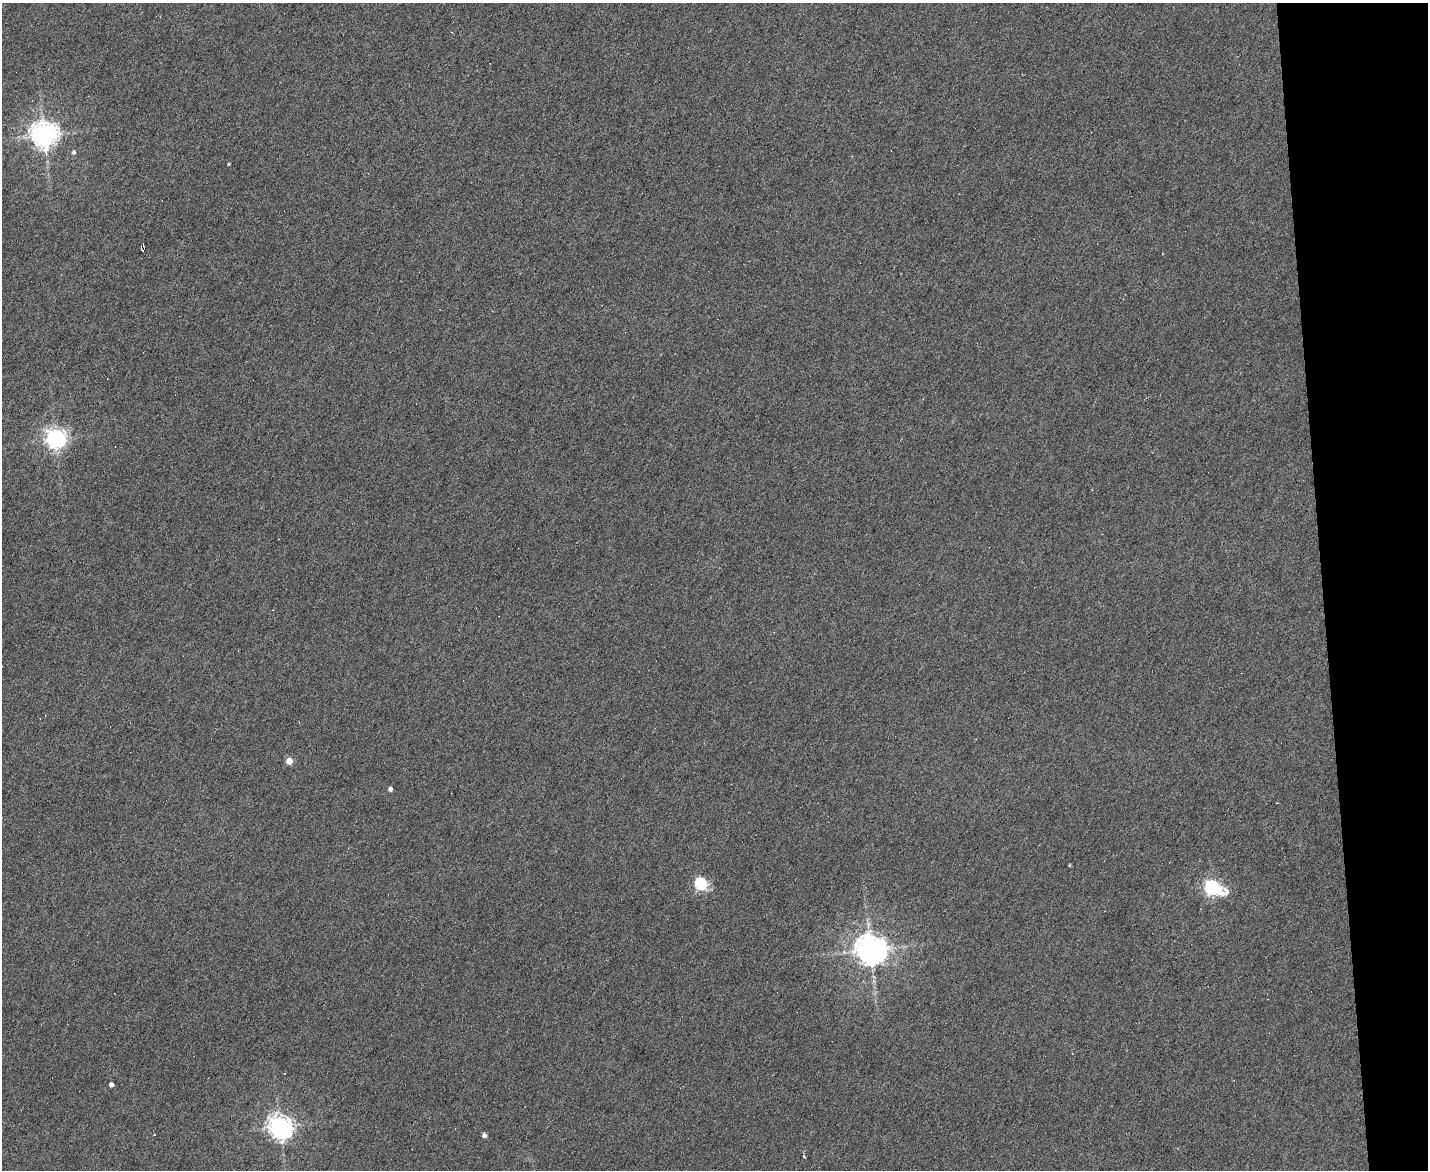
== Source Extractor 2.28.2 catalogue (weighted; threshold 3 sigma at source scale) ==
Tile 9 of 3 x 4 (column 3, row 3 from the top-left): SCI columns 3092-4517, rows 1169-2336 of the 4649 x 4671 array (HDU 1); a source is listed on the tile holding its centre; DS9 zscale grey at full resolution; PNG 1430 x 1172 px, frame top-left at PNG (2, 3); no overlay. Shown black and unused: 7% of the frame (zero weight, under 4 of 8 exposures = <1% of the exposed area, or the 3 px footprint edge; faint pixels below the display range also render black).
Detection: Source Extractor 2.28.2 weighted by HDU 2 'WHT'; one run over the whole footprint, this tile lists its part. Background 0.00302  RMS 0.004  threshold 0.0164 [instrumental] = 3 sigma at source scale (4.09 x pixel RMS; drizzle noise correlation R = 1.36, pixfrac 0.8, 0.05/0.05 arcsec/px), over >= 5 px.
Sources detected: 16; all 16 listed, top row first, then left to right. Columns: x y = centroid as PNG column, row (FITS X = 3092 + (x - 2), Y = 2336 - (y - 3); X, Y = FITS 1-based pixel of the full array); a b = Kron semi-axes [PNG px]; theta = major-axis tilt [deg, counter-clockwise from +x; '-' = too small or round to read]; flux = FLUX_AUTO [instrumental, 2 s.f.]
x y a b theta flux
44 135 8 8 - 400
73 152 5 5 - 0.78
229 164 3 3 - 0.34
144 248 5 3 - 10
1163 254 3 2 - 0.47
55 439 7 7 - 200
289 761 5 4 - 5.1
390 789 4 4 - 1.2
700 884 6 5 - 43
1212 888 8 6 -26 93
870 950 10 8 -31 600
111 1085 4 4 - 1.8
280 1127 9 7 -49 290
154 1135 2 2 - 0.33
484 1135 4 4 - 1.4
804 1156 4 3 - 0.4
Overlapping masked pixels (flux is a lower limit): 1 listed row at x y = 144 248